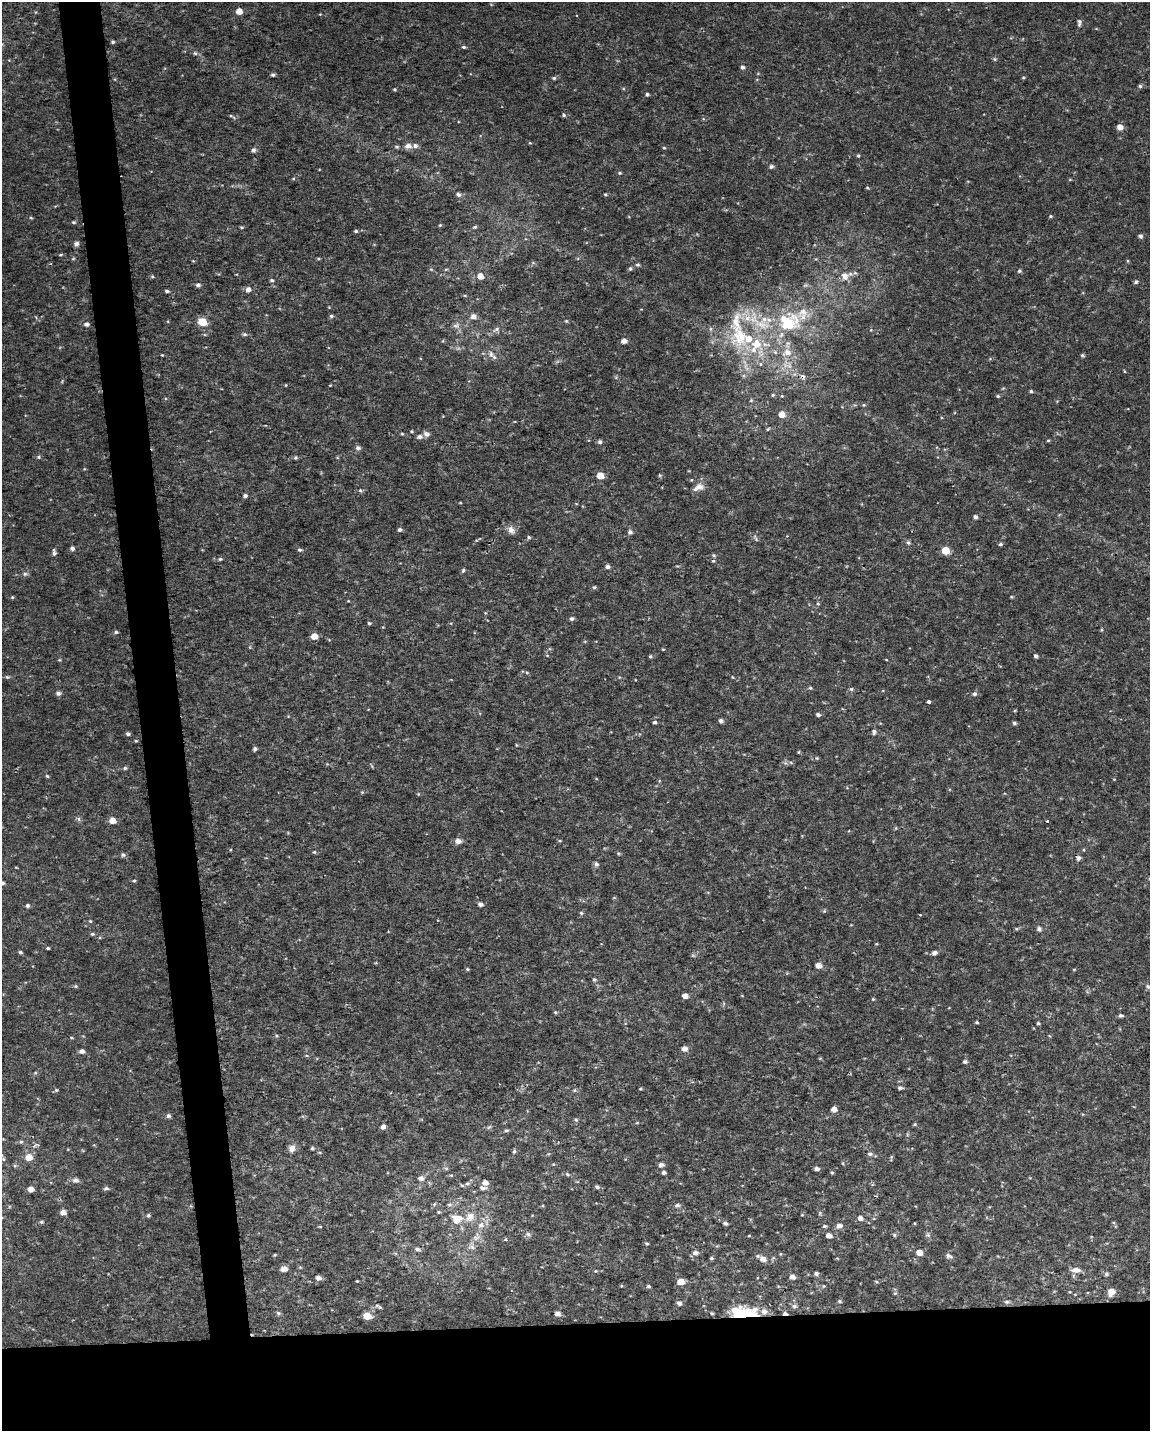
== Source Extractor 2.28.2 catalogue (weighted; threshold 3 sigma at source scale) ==
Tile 11 of 4 x 3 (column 3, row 3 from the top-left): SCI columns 2299-3446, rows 52-1480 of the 4595 x 4347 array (HDU 1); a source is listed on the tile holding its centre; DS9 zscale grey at full resolution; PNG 1152 x 1433 px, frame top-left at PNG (2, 2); no overlay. Shown black and unused: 11% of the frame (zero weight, under 2 of 3 exposures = <1% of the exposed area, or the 3 px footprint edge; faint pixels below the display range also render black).
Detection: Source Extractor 2.28.2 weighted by HDU 2 'WHT'; one run over the whole footprint, this tile lists its part. Background 0.00345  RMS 0.003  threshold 0.0136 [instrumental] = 3 sigma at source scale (4.5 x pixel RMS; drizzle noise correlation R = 1.50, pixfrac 1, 0.0396/0.0396 arcsec/px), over >= 5 px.
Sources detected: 315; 2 inside a brighter object's white glare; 1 cosmic-ray / hot-pixel residue — not listed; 15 inside a brighter listed object's ellipse — not listed separately; the other 297 listed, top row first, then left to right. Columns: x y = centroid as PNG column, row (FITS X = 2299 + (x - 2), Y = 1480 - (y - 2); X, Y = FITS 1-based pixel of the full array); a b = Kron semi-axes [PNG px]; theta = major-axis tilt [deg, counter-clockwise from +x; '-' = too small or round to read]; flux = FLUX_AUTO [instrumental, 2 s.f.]
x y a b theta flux
239 11 5 5 - 3.4
320 14 3 3 - 0.24
1079 22 9 5 85 0.87
113 42 4 4 - 0.51
464 47 5 4 - 0.5
195 53 5 5 - 0.52
995 59 5 4 - 0.48
742 67 5 5 - 0.88
273 75 5 4 - 0.68
1023 77 4 3 - 0.37
554 78 5 4 - 0.52
1140 86 5 4 - 0.56
394 89 4 3 - 0.36
647 94 5 4 - 0.44
564 115 5 5 - 0.53
232 116 11 3 -30 0.47
1120 127 5 5 - 2.6
530 143 5 3 - 0.28
408 146 9 7 2 1.6
396 147 5 5 - 0.47
664 148 4 3 - 0.34
253 150 5 5 - 0.97
858 156 4 3 - 0.43
771 166 5 5 - 0.82
619 173 5 4 - 0.39
1070 180 5 3 - 0.24
867 188 5 3 - 0.3
605 194 5 3 - 0.33
458 195 6 5 - 0.97
1050 216 5 4 - 0.43
31 218 5 3 - 0.31
73 222 5 4 - 0.46
440 225 4 4 - 0.36
242 227 5 3 - 0.38
475 227 6 4 16 0.47
356 231 5 4 - 0.51
1140 236 5 4 - 0.82
76 244 5 5 - 1.2
60 255 4 3 - 0.3
318 258 5 3 - 0.31
73 259 5 3 - 0.31
193 261 4 3 - 0.27
1128 261 5 3 - 0.31
638 265 6 5 - 0.56
431 269 6 3 -19 0.36
446 269 6 3 18 0.32
630 269 5 5 - 0.59
1019 271 5 4 - 0.55
855 273 6 5 - 0.57
480 276 5 5 - 3.2
152 277 5 4 - 0.39
845 277 8 8 - 2.4
272 280 5 4 - 0.55
1136 282 4 4 - 0.63
198 285 5 4 - 0.87
248 289 5 5 - 1.5
167 291 5 3 - 0.66
465 296 5 3 - 0.29
331 316 5 4 - 0.55
473 316 6 6 - 1.8
566 321 5 4 - 0.33
202 322 5 5 - 13
789 322 34 28 -2 21
86 324 5 5 - 1
456 326 8 6 0 1
496 329 11 6 26 1.2
245 334 6 4 -2 0.59
740 336 36 29 -85 22
443 341 5 3 - 0.27
624 341 5 4 - 1.9
787 352 13 10 10 3.2
491 354 9 6 -82 1.1
162 355 3 3 - 0.24
1082 355 5 4 - 0.44
760 364 6 4 90 0.43
1124 371 5 3 - 0.26
286 385 4 3 - 0.23
330 385 4 2 - 0.22
1031 391 4 4 - 0.48
773 395 5 4 - 0.42
998 396 5 4 - 0.39
751 400 5 4 - 0.35
864 405 5 4 - 0.4
782 414 6 6 - 2.7
768 429 5 4 - 0.44
412 431 4 3 - 0.34
402 434 4 3 - 0.32
426 434 6 6 - 1.4
420 437 6 5 - 1.2
1048 440 5 3 - 0.32
600 442 5 4 - 0.86
358 448 6 5 - 0.91
39 457 6 4 22 0.49
295 458 5 5 - 0.47
660 475 5 5 - 0.36
600 476 5 5 - 5.2
699 487 13 9 -2 2.1
360 490 6 5 - 0.5
245 496 5 4 - 0.86
975 517 4 4 - 0.9
400 530 5 4 - 0.7
511 530 11 8 -51 1.8
630 532 5 5 - 0.97
529 537 5 4 - 0.49
755 538 10 3 -65 0.5
908 542 6 5 - 0.64
1000 544 4 4 - 0.58
72 548 5 5 - 0.88
300 550 5 4 - 0.58
945 550 5 5 - 9.7
54 553 8 4 -87 0.9
714 555 6 4 -21 0.44
220 559 5 4 - 0.45
713 561 5 4 - 0.39
608 567 5 5 - 0.89
463 570 6 5 - 0.5
25 574 7 5 11 0.69
594 587 5 4 - 0.46
12 597 5 4 - 0.31
1011 597 4 3 - 0.31
818 604 5 4 - 0.42
572 619 5 4 - 0.82
369 623 4 4 - 0.48
1102 630 5 3 - 0.3
116 632 4 4 - 0.54
314 636 5 5 - 3.1
547 655 5 3 - 0.27
650 656 4 4 - 0.45
1036 656 4 3 - 0.79
59 660 4 4 - 0.32
886 660 3 2 - 0.22
527 673 5 4 - 0.36
7 677 6 5 - 0.49
732 677 5 3 - 0.24
810 688 5 4 - 0.4
851 689 5 5 - 0.48
58 693 5 5 - 1.1
974 694 5 5 - 0.86
929 702 4 3 - 2.1
1015 710 5 3 - 0.24
818 715 5 4 - 0.84
721 721 5 4 - 0.94
655 722 5 4 - 0.79
1014 723 5 4 - 0.66
874 732 6 5 - 0.74
128 734 4 4 - 0.65
136 741 4 4 - 0.31
516 745 5 3 - 0.29
255 749 4 4 - 0.76
799 752 5 3 - 0.27
817 758 5 4 - 0.35
791 763 6 4 -21 0.42
125 768 6 4 1 0.53
47 776 4 4 - 0.37
362 792 5 4 - 0.34
418 794 4 4 - 0.29
78 819 7 4 -89 0.57
112 820 5 5 - 3.3
1047 821 3 3 - 0.32
896 828 5 3 - 0.28
458 841 6 5 - 2
560 841 5 3 - 0.29
314 852 5 4 - 0.4
618 853 5 4 - 0.36
123 855 6 5 - 0.65
1078 858 6 5 - 1
596 864 5 5 - 0.95
134 881 4 3 - 0.38
2 883 5 4 - 0.72
480 904 5 5 - 1
27 905 4 4 - 0.7
824 911 5 4 - 0.35
581 913 5 5 - 0.48
920 915 4 3 - 0.2
90 921 5 4 - 0.33
1017 929 6 4 20 0.43
1039 929 5 5 - 1.1
92 934 5 4 - 0.5
876 944 4 3 - 0.26
48 948 4 3 - 0.43
20 952 4 3 - 0.6
934 953 6 5 - 1.2
693 955 6 4 -1 0.43
818 965 6 5 - 2.2
467 969 4 3 - 0.39
1074 969 5 3 - 0.27
594 979 6 5 - 0.48
75 986 6 5 - 0.43
1148 987 6 5 - 0.72
685 996 5 4 - 2.1
873 999 4 4 - 0.33
555 1012 5 4 - 0.38
1120 1016 6 4 2 0.6
977 1022 4 3 - 0.37
1038 1023 4 4 - 0.42
276 1036 5 4 - 0.37
1050 1036 5 3 - 0.26
684 1049 6 5 - 1.8
82 1051 5 4 - 1.5
965 1062 5 4 - 0.75
35 1073 5 3 - 0.35
900 1088 5 4 - 0.86
640 1089 3 3 - 0.3
56 1090 5 4 - 0.47
574 1090 5 5 - 0.43
834 1109 5 5 - 1.9
168 1116 5 5 - 0.8
576 1120 6 5 - 0.49
914 1124 5 4 - 0.35
383 1127 5 5 - 1.3
489 1127 7 4 44 0.43
506 1130 5 4 - 0.54
21 1142 5 4 - 0.43
292 1148 10 9 - 1.7
312 1148 4 4 - 0.49
514 1151 6 4 78 0.54
870 1154 6 5 - 0.76
29 1157 6 6 - 3.8
891 1158 9 3 81 0.36
553 1164 5 4 - 0.31
661 1165 5 5 - 1.2
446 1168 6 4 -1 0.47
817 1169 4 4 - 1.1
664 1172 4 4 - 0.94
832 1172 4 4 - 0.43
567 1174 7 4 -28 0.55
451 1175 5 3 - 0.33
421 1178 8 7 - 1.3
75 1180 7 6 - 1.3
485 1182 5 5 - 1.8
467 1183 6 6 - 0.72
597 1187 4 4 - 0.71
106 1188 7 5 7 0.67
482 1188 9 5 -5 1.1
30 1189 5 4 - 2.3
434 1204 6 5 - 0.48
449 1204 7 6 - 0.85
677 1205 6 5 - 0.83
63 1212 5 4 - 2.1
438 1212 5 4 - 0.41
820 1213 6 4 72 0.39
802 1215 4 4 - 0.25
148 1216 5 4 - 0.54
860 1218 5 5 - 1.5
457 1219 14 12 1 5
41 1222 5 4 - 0.46
725 1223 5 4 - 0.78
915 1223 4 2 - 0.23
481 1225 10 9 - 2.3
825 1226 5 4 - 0.56
839 1226 6 5 - 1.7
320 1227 5 3 - 0.27
528 1234 8 6 -22 0.89
829 1235 5 5 - 1.6
894 1235 6 4 -24 0.46
928 1235 7 5 -13 0.62
749 1236 4 3 - 0.25
476 1238 10 7 5 1.5
506 1239 5 3 - 0.38
647 1243 4 4 - 0.51
472 1247 10 7 -21 1.2
417 1249 7 5 -22 0.86
695 1253 6 5 - 1.3
919 1253 5 5 - 3
780 1254 4 4 - 0.3
275 1255 4 3 - 0.33
949 1256 10 5 -25 0.96
711 1258 4 4 - 0.5
763 1259 7 6 - 1.9
284 1269 7 5 9 1.9
1076 1270 10 6 -3 2.1
595 1271 5 4 - 0.34
816 1273 4 4 - 0.78
1106 1274 6 6 - 0.63
792 1277 5 4 - 1.5
318 1278 5 5 - 1.5
357 1281 3 3 - 0.25
876 1281 5 3 - 0.3
681 1282 5 5 - 4.5
648 1286 5 3 - 0.49
824 1286 5 5 - 0.32
1070 1292 4 3 - 0.25
1111 1292 7 6 - 3
895 1293 5 4 - 0.38
839 1301 5 4 - 0.45
1007 1302 6 6 - 0.73
679 1303 5 5 - 1.1
377 1305 6 5 - 0.61
794 1306 6 6 - 0.84
735 1310 24 18 31 8.1
764 1311 8 8 - 1.7
278 1313 6 5 - 0.53
712 1313 5 3 - 0.31
558 1314 5 4 - 1.4
785 1314 6 3 -6 1.1
745 1315 16 6 36 16
367 1316 6 5 - 5.5
Overlapping masked pixels (flux is a lower limit): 4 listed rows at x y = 1078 858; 735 1310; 785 1314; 745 1315
Isophote crosses this tile's border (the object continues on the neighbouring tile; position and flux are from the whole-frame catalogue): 1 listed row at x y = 2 883